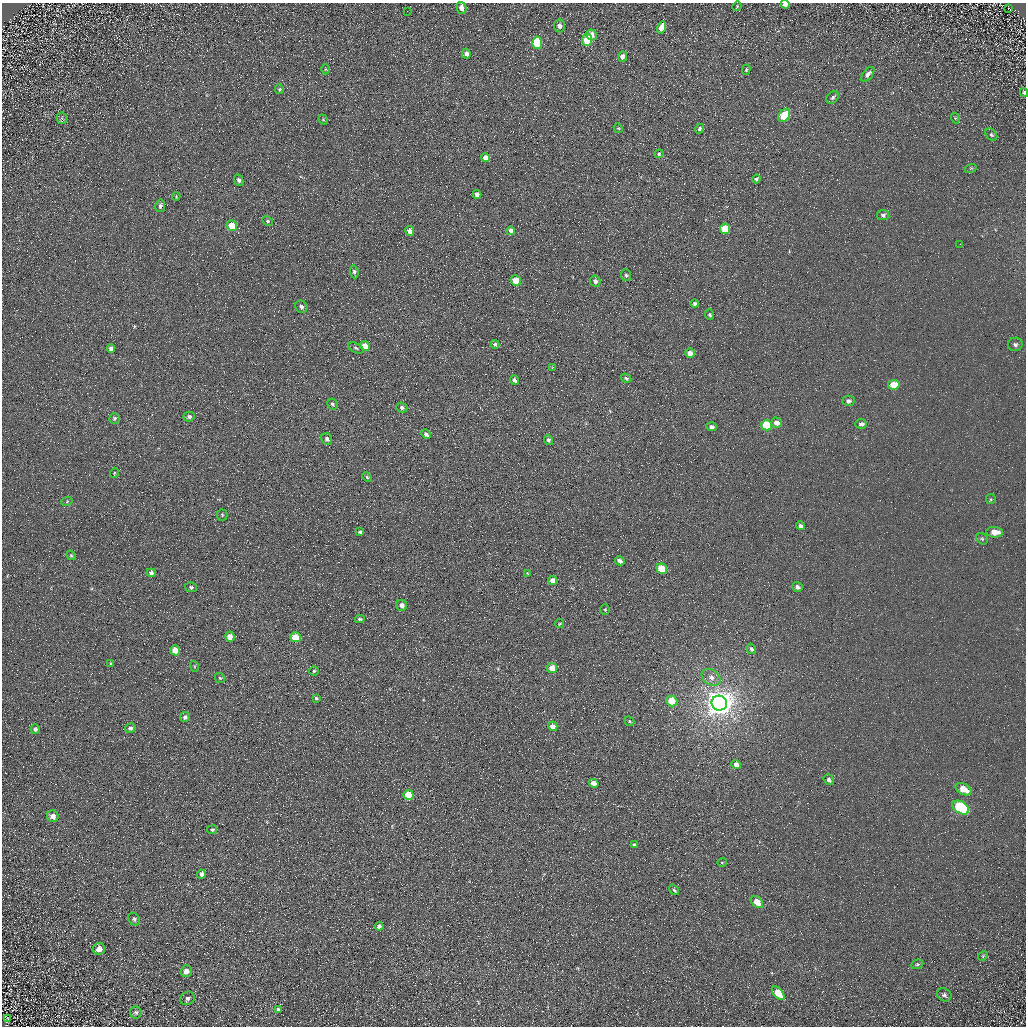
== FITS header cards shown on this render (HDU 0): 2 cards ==
NAXIS1  =                 1024 / Required FITS header
NAXIS2  =                 1024 / Required FITS header

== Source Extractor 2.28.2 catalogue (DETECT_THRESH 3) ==
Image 1024 x 1024 px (HDU 0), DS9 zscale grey, 1 PNG px = 1 image px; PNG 1028 x 1028 px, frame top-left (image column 1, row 1024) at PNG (2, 3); each listed source drawn as its Kron ellipse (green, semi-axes under 4 px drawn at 4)
Background 4.92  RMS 7.8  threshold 23.4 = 3 sigma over >= 5 px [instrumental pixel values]
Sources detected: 133; all 133 listed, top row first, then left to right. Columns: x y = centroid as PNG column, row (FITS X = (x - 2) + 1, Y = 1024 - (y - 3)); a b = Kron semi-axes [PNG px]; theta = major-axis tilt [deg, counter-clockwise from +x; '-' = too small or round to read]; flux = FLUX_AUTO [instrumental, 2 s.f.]
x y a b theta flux
785 4 4 4 - 3000
737 6 5 3 - 440
462 8 6 4 -74 3100
1009 8 3 2 - 350
407 11 2 2 - 430
559 26 6 5 - 2200
661 27 6 4 73 5400
592 35 5 5 - 3200
587 40 6 5 - 16000
537 43 6 5 - 20000
466 54 5 4 - 2000
622 57 5 4 - 2200
326 69 5 3 - 480
746 70 5 4 - 690
868 74 8 5 51 2300
279 89 5 4 - 730
1024 92 4 3 - 850
833 97 7 5 47 1200
784 115 7 5 54 16000
62 118 6 5 - 830
955 118 5 3 - 510
323 120 5 4 - 600
618 128 5 3 - 500
699 129 5 4 - 1200
991 135 7 5 -48 930
659 154 5 4 - 710
485 158 5 4 - 4800
971 168 6 3 19 560
756 179 4 4 - 960
239 180 6 4 -65 1400
477 194 4 4 - 2600
176 197 4 3 - 510
160 206 6 5 - 1300
883 215 6 5 - 1400
268 221 6 4 -29 810
232 226 5 5 - 12000
725 229 5 5 - 17000
410 231 5 4 - 4300
511 231 4 4 - 2700
960 244 2 2 - 250
354 272 6 4 -83 1100
626 275 6 5 - 1000
516 280 5 4 - 11000
595 281 5 5 - 2100
695 304 4 4 - 1100
301 307 6 5 - 1900
710 315 5 4 - 800
495 344 4 3 - 890
1015 344 7 6 - 1500
365 346 5 4 - 7400
356 348 8 4 -26 990
111 349 4 4 - 2100
690 353 5 4 - 3600
553 367 4 3 - 350
626 378 5 4 - 980
514 380 5 4 - 1600
894 385 6 5 - 10000
849 401 6 5 - 1500
332 404 5 5 - 1100
402 407 6 5 - 1300
189 417 5 5 - 1300
114 418 5 5 - 910
777 423 5 5 - 3300
861 424 6 5 - 2100
767 425 5 5 - 21000
712 427 5 4 - 1400
426 434 5 4 - 1600
327 439 6 5 - 1600
549 440 5 4 - 1100
114 473 5 3 - 430
367 477 5 3 - 600
991 499 5 4 - 660
67 501 6 3 21 530
222 515 5 5 - 740
801 526 4 3 - 1600
360 532 3 3 - 870
994 532 8 5 -7 6500
982 539 6 5 - 900
71 555 5 4 - 720
620 561 5 4 - 2000
662 569 5 5 - 18000
151 573 4 4 - 1700
527 573 3 3 - 450
553 580 5 4 - 2900
191 587 6 5 - 920
797 587 5 5 - 1600
402 605 6 5 - 2600
605 609 5 4 - 540
360 619 5 3 - 800
560 624 4 3 - 440
230 637 5 5 - 5500
296 637 5 5 - 15000
751 649 5 4 - 1300
175 650 5 5 - 7700
111 663 4 3 - 500
194 666 5 3 - 520
552 668 5 5 - 5500
314 671 5 5 - 790
711 677 10 7 -33 2900
220 678 5 4 - 690
316 698 4 3 - 880
672 701 6 5 - 11000
719 703 8 7 - 820000
185 717 5 5 - 1400
629 721 5 4 - 540
553 726 5 4 - 3600
130 728 5 5 - 1400
35 729 5 4 - 1200
736 765 5 4 - 3700
829 780 6 5 - 1300
594 783 5 4 - 4600
963 789 8 5 -30 7500
408 795 5 5 - 13000
961 807 9 6 -31 60000
53 816 6 6 - 3500
212 830 5 4 - 810
634 845 3 3 - 830
722 862 5 3 - 400
201 874 4 4 - 2200
674 890 6 3 -52 870
757 902 7 5 -42 7000
134 919 7 5 -55 1200
379 926 4 4 - 2300
99 949 6 6 - 3200
983 956 5 4 - 580
917 964 6 4 19 790
186 971 5 5 - 3600
778 993 8 5 -50 12000
944 995 7 6 - 1300
188 998 8 6 32 1600
278 1010 4 3 - 1100
136 1012 6 6 - 970
7 1018 3 2 - 340
At the frame edge (FLAGS 8, measured only in part): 2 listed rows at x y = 785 4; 1024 92